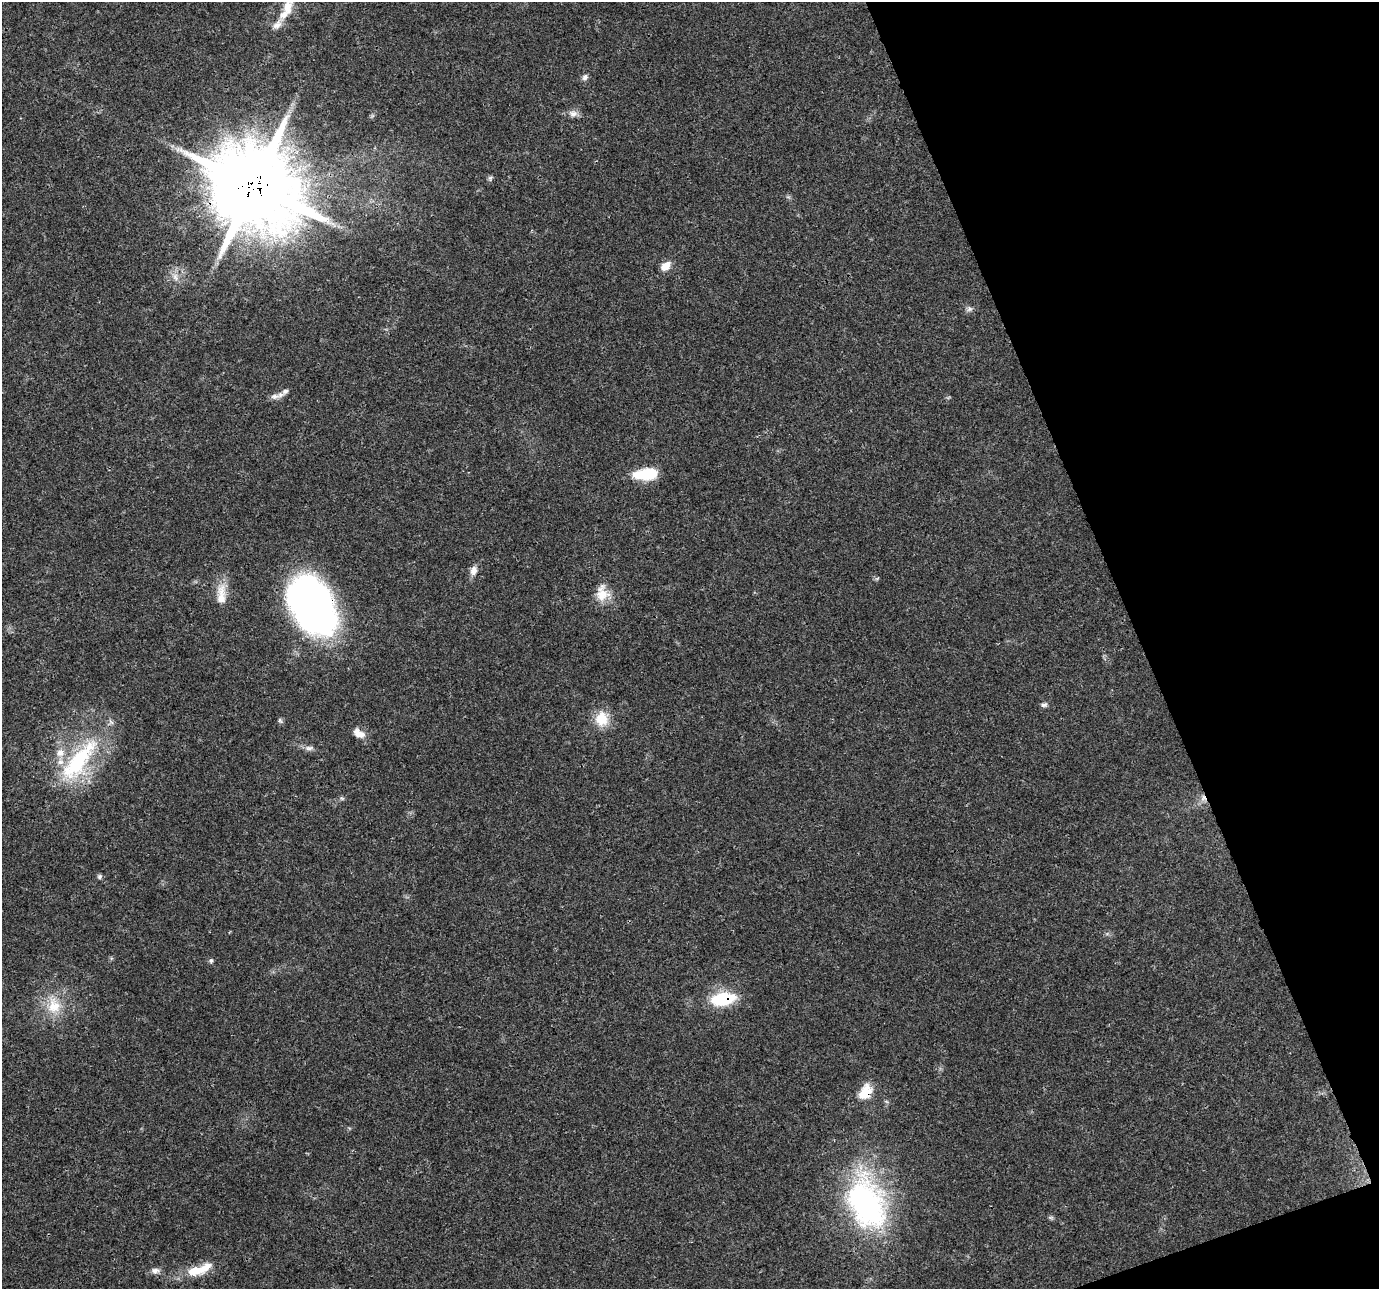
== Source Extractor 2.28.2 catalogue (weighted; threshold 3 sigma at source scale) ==
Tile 12 of 4 x 4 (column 4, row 3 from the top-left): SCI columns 4132-5508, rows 1364-2650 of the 5511 x 5353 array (HDU 1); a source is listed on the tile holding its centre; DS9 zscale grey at full resolution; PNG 1381 x 1291 px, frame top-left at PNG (2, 2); no overlay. Shown black and unused: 18% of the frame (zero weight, under 3 of 4 exposures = <1% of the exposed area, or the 3 px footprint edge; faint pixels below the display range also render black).
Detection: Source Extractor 2.28.2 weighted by HDU 2 'WHT'; one run over the whole footprint, this tile lists its part. Background 0.0514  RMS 0.0037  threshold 0.0168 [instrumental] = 3 sigma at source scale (4.5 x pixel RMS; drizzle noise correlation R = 1.50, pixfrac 1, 0.0396/0.0396 arcsec/px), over >= 5 px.
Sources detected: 35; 5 inside a brighter listed object's ellipse — not listed separately; the other 30 listed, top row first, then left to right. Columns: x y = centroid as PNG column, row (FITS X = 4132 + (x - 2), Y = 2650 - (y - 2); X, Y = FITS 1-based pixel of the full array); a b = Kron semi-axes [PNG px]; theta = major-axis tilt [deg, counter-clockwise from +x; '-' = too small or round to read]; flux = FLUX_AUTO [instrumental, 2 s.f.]
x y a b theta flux
287 7 31 12 75 6.8
585 77 8 7 - 1.3
573 114 13 9 -7 2.2
490 178 7 6 - 0.77
254 186 28 25 -31 4400
665 266 14 9 38 3.6
175 277 12 8 -72 2.6
969 309 8 7 - 1.2
274 396 14 7 5 2.1
646 474 23 10 5 16
473 571 13 9 75 2.5
602 593 23 16 -88 6.5
221 594 32 12 88 6.3
312 604 60 38 -60 150
1044 705 8 6 17 1
602 719 20 18 -85 8.1
280 721 8 5 -63 0.73
359 733 16 9 -30 3.6
309 748 12 6 1 1.5
78 761 76 25 52 41
1203 798 9 7 77 2
99 876 6 6 - 0.79
211 961 7 5 63 0.68
723 999 22 11 10 23
54 1006 26 19 -79 11
865 1092 18 12 61 8.6
866 1203 74 46 -70 79
1051 1217 7 4 0 0.63
199 1270 37 12 19 10
155 1271 11 8 3 1.8
Overlapping masked pixels (flux is a lower limit): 5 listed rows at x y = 254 186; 312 604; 1203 798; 723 999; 865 1092
Isophote crosses this tile's border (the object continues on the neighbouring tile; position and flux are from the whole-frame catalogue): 1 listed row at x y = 287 7